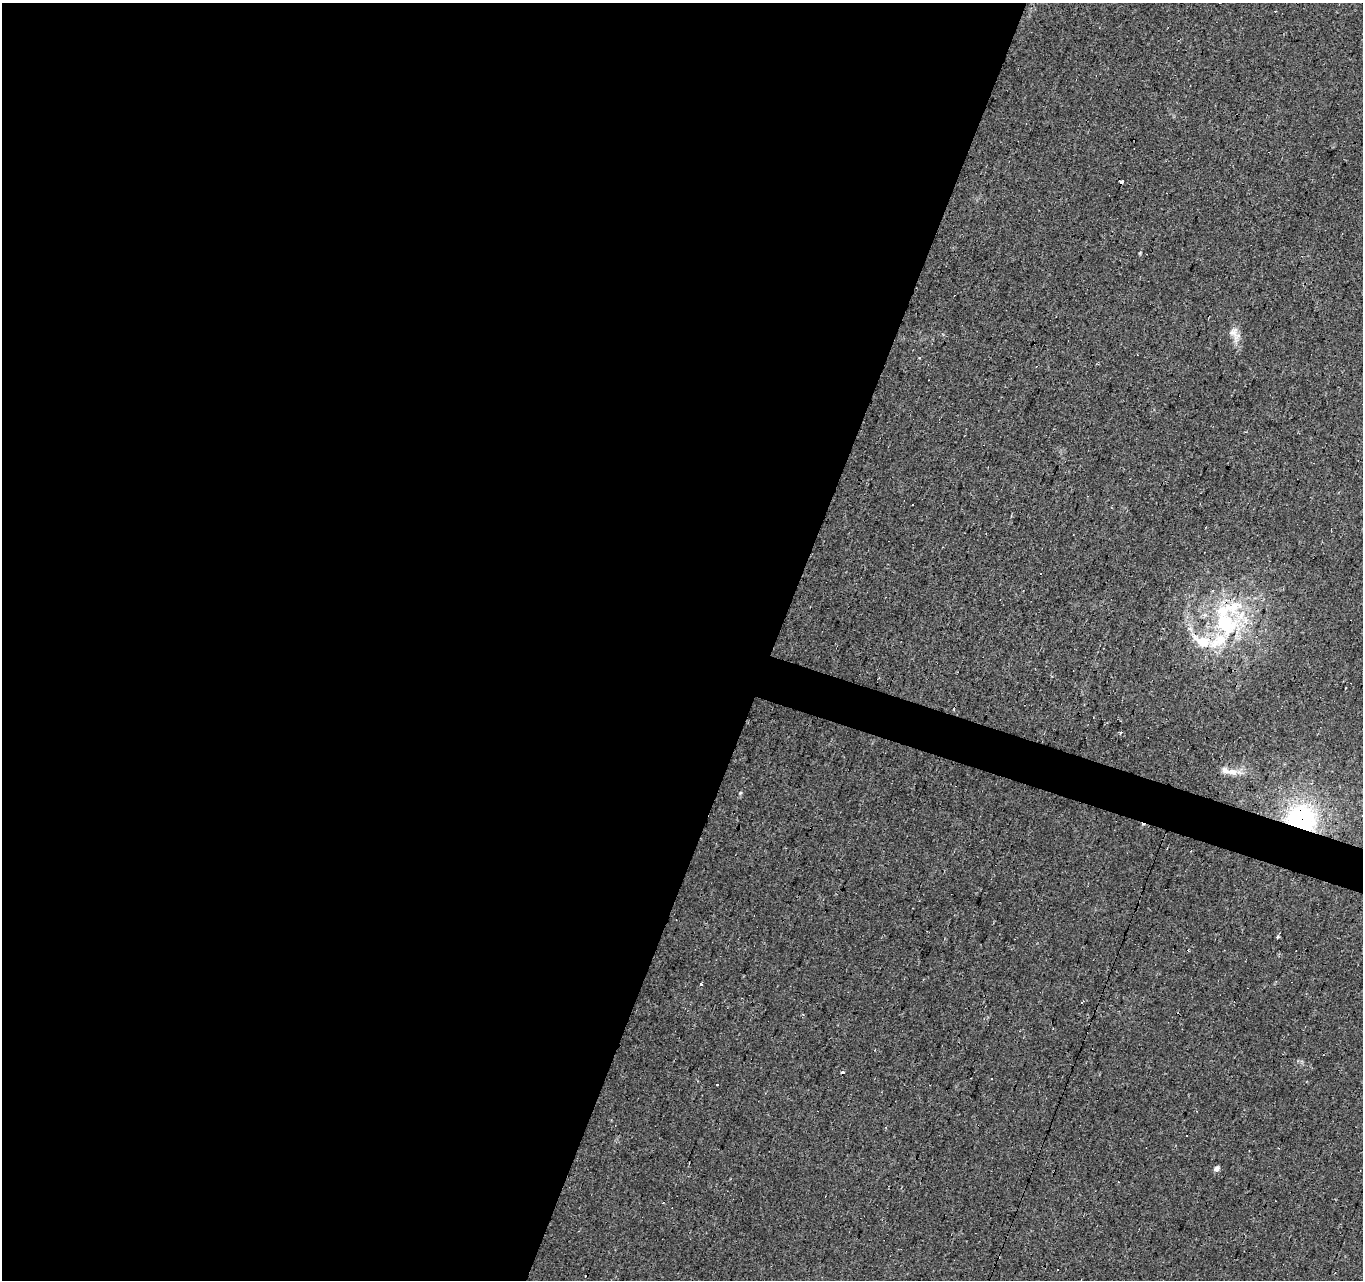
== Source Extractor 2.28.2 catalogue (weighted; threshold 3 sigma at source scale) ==
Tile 5 of 4 x 4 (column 1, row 2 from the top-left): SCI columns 5-1365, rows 2831-4108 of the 5449 x 5596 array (HDU 1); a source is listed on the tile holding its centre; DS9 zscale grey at full resolution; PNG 1365 x 1282 px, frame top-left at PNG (2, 3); no overlay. Shown black and unused: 59% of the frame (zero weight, under 2 of 3 exposures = <1% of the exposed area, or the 3 px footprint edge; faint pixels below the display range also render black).
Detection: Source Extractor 2.28.2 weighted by HDU 2 'WHT'; one run over the whole footprint, this tile lists its part. Background 0.0448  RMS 0.0067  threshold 0.03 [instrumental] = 3 sigma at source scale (4.5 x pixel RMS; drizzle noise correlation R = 1.50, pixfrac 1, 0.0396/0.0396 arcsec/px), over >= 5 px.
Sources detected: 33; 13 cosmic-ray / hot-pixel residue — not listed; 5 inside a brighter listed object's ellipse — not listed separately; the other 15 listed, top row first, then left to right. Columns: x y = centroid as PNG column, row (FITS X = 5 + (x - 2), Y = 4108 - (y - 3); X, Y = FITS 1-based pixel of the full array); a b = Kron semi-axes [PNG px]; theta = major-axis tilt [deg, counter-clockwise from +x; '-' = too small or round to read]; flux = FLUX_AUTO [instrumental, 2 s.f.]
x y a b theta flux
1121 181 3 3 - 26
1140 253 5 3 - 0.68
1234 333 17 13 -70 6.3
1225 621 54 32 -70 75
1346 688 2 2 - 0.49
1120 733 4 3 - 1.1
1232 772 13 8 -16 5.2
740 793 4 4 - 0.72
1301 819 28 21 -11 89
1278 937 4 4 - 1.3
701 984 3 3 - 2.1
1082 1002 5 2 - 0.66
842 1072 3 3 - 5.3
717 1085 3 3 - 1.1
1216 1169 7 6 - 2
Overlapping masked pixels (flux is a lower limit): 1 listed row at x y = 1301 819